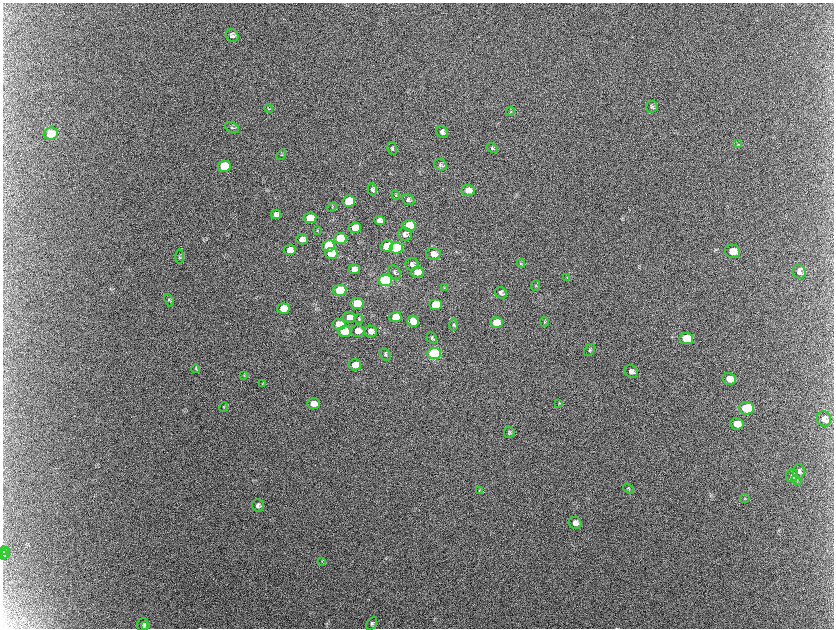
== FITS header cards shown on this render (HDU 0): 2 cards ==
NAXIS1  =                 1663 / length of data axis 1
NAXIS2  =                 1252 / length of data axis 2

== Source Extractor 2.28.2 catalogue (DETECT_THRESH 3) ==
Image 1663 x 1252 px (HDU 0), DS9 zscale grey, zoomed out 1/2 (1 PNG px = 2 x 2 image px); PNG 836 x 630 px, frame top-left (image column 1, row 1251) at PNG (3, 3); each listed source drawn as its Kron ellipse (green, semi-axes under 4 px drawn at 4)
Background 2130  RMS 31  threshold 93.8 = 3 sigma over >= 5 px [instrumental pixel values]
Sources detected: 106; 10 cannot appear on this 1/2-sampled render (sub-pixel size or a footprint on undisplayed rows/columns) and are neither listed nor drawn; the other 96 listed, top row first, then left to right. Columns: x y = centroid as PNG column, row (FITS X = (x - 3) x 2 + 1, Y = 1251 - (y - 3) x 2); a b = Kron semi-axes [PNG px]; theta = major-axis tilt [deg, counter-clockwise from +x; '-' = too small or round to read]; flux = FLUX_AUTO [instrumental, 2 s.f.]
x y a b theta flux
232 35 7 5 -36 1.9e+04
652 107 6 6 - 1.4e+04
269 108 4 3 - 5.5e+03
511 111 4 1 - 2.7e+03
233 128 7 5 -28 1.4e+04
443 132 6 5 - 2.3e+04
51 134 7 6 - 1.9e+05
738 144 3 3 - 4.1e+03
393 148 6 4 -73 1.1e+04
493 148 6 4 -30 9.9e+03
282 155 6 3 56 7.9e+03
441 165 6 5 - 1.6e+04
225 166 6 5 - 2.7e+05
373 189 6 4 -75 1.3e+04
469 190 6 5 - 5.9e+04
396 195 5 3 - 6.5e+03
409 200 6 5 - 1.5e+04
349 201 6 5 - 2.2e+05
333 207 5 3 - 6.2e+03
276 214 5 4 - 2.3e+04
310 218 6 5 - 1.6e+05
380 220 5 4 - 2.8e+04
410 225 6 5 - 1.9e+05
355 228 6 5 - 1.2e+05
318 231 4 3 - 4.5e+03
405 234 7 6 - 2.2e+04
302 239 5 5 - 3.1e+04
341 239 6 5 - 3.2e+05
329 246 6 5 - 3.0e+05
387 246 6 5 - 1.2e+05
397 248 6 5 - 5.1e+05
290 250 6 5 - 4.5e+04
733 251 8 6 -13 8.0e+04
332 253 6 5 - 1.9e+05
434 254 7 6 - 4.7e+04
180 256 7 4 90 8.4e+03
412 264 6 6 - 2.0e+04
521 264 4 4 - 6.8e+03
355 269 5 5 - 3.3e+04
395 272 7 5 -54 1.4e+04
418 272 6 5 - 6.9e+04
800 272 7 6 - 2.7e+04
567 278 4 3 - 6.2e+03
386 280 7 5 5 1.5e+06
536 286 5 2 - 4.4e+03
445 288 4 3 - 5.8e+03
340 290 6 5 - 3.7e+05
501 293 6 5 - 1.7e+04
169 300 6 3 -70 7.6e+03
358 304 6 5 - 1.5e+05
436 304 6 5 - 2.0e+05
284 308 6 5 - 1.5e+05
350 317 6 5 - 4.7e+04
396 317 6 5 - 1.2e+05
359 319 5 3 - 6.8e+03
413 321 6 5 - 6.0e+04
497 322 6 5 - 9.4e+04
545 322 5 3 - 7.0e+03
339 324 6 5 - 1.2e+05
454 325 6 4 -89 9.6e+03
345 331 6 5 - 1.3e+05
358 331 7 6 - 6.2e+04
371 331 6 6 - 3.7e+04
432 338 6 4 -63 1.3e+04
687 338 7 6 - 1.2e+05
590 350 7 4 50 1.1e+04
435 353 7 5 2 1.2e+06
386 355 7 5 -49 1.1e+04
355 365 6 5 - 5.4e+04
196 369 4 3 - 6.4e+03
632 371 7 6 - 2.3e+04
244 376 4 3 - 5.0e+03
730 379 7 5 -17 5.8e+04
263 383 3 3 - 4.2e+03
314 403 6 5 - 6.2e+04
559 403 3 3 - 5.6e+03
224 407 5 4 - 7.5e+03
747 408 7 6 - 3.4e+05
824 419 8 7 - 3.5e+04
737 424 7 5 -9 7.3e+04
510 432 5 5 - 1.0e+04
799 471 7 5 -87 1.7e+04
792 476 6 6 - 1.8e+04
797 480 5 4 - 1.2e+04
629 489 6 2 -36 5.9e+03
480 490 4 2 - 5.1e+03
745 498 5 3 - 7.2e+03
258 505 6 6 - 2.0e+04
576 523 6 6 - 3.1e+04
5 551 5 3 - 8.7e+03
6 553 5 3 - 7.1e+03
4 555 5 4 - 5.3e+03
322 562 3 2 - 3.7e+03
372 624 7 4 61 1.5e+04
143 625 6 5 - 2.2e+04
146 626 4 3 - 6.7e+03
At the frame edge (FLAGS 8, measured only in part): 2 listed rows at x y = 5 551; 4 555
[10 sub-pixel or undisplayed-footprint detections neither listed nor drawn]